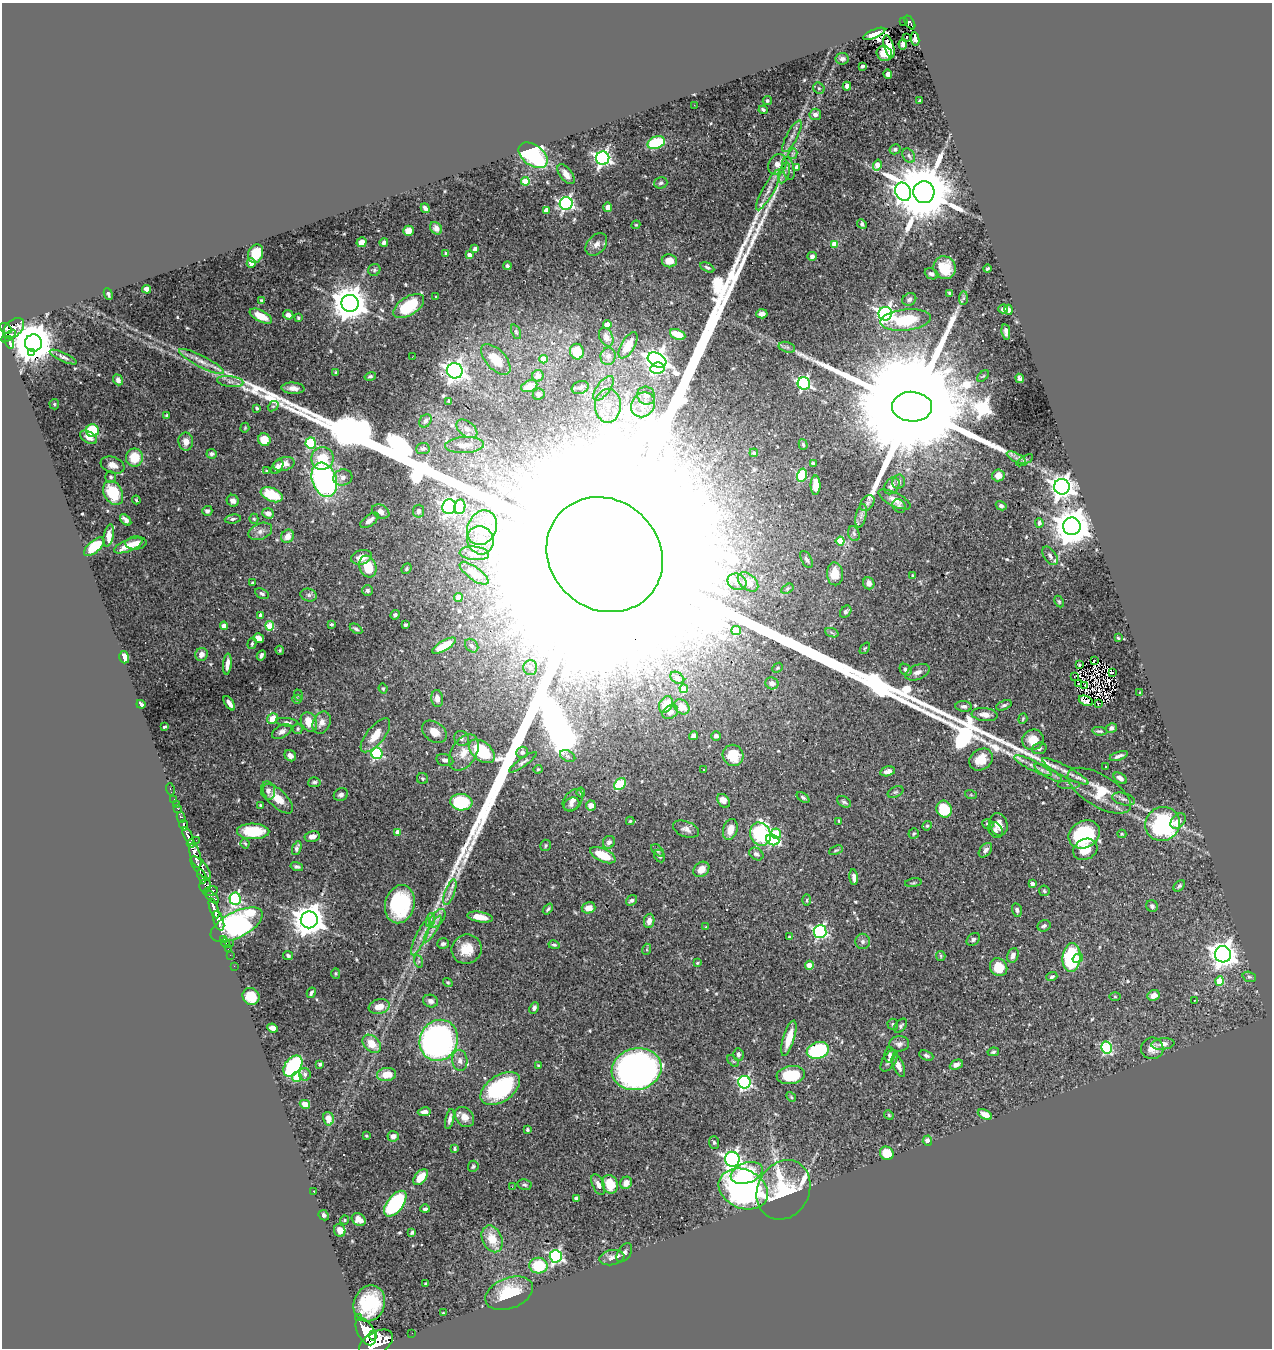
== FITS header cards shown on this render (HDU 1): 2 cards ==
NAXIS1  =                 1270
NAXIS2  =                 1346

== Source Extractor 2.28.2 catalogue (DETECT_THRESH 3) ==
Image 1270 x 1346 px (HDU 1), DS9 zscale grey, 1 PNG px = 1 image px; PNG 1274 x 1350 px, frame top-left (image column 1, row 1346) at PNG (2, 3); each listed source drawn as its Kron ellipse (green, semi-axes under 4 px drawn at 4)
Background 0.767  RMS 0.023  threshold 0.0677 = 3 sigma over >= 5 px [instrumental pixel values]
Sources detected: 562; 3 with non-positive FLUX_AUTO (blend fragments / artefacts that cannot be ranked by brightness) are neither listed nor drawn; of the other 559, the 500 brightest by FLUX_AUTO listed and drawn (59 fainter detections omitted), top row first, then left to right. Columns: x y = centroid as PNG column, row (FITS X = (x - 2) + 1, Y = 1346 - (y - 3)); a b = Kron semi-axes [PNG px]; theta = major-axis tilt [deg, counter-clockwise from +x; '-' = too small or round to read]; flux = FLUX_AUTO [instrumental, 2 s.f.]
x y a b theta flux
904 22 2 2 - 4.3
910 22 7 4 -58 62
874 34 12 4 23 9.1
907 37 3 2 - 3.3
915 39 7 4 -82 4.6
903 44 5 4 - 5.7
889 47 12 4 -74 16
884 53 8 7 - 18
842 59 6 5 - 4.4
862 66 4 3 - 2.4
888 74 4 4 - 10
847 86 4 4 - 5.1
819 88 6 5 - 2.9
767 101 5 4 - 2.2
919 101 3 2 - 1.7
694 105 2 2 - 4.5
763 110 4 3 - 3.3
815 114 6 6 - 8.5
792 136 18 5 62 8.1
656 143 9 6 21 87
895 149 5 4 - 3.7
793 154 5 4 - 1.9
533 155 16 10 -37 230
909 156 8 5 -56 4.6
603 158 6 6 - 510
777 164 11 8 59 16
877 165 5 4 - 22
797 167 4 4 - 13
788 168 12 6 -76 4.2
784 173 11 5 71 5.9
566 174 11 6 -51 11
525 181 4 4 - 47
661 183 6 5 - 3.6
768 190 23 5 61 11
903 192 9 7 -65 560
924 192 11 10 - 16000
566 203 6 6 - 370
608 207 5 4 - 9.3
425 208 5 3 - 7.1
546 210 4 4 - 9.1
862 224 5 4 - 3.6
636 225 4 4 - 1.7
436 228 7 5 -52 6.3
408 231 5 5 - 13
361 242 5 4 - 14
384 242 4 3 - 3.9
596 244 13 9 48 11
834 244 4 4 - 21
475 249 4 3 - 4.1
446 253 4 3 - 3.2
256 254 9 7 70 35
469 255 4 3 - 9.1
812 256 4 4 - 4.7
669 261 7 6 - 18
251 263 4 4 - 10
507 266 4 4 - 3
707 267 7 4 -27 3.3
945 268 11 11 - 34
988 269 4 3 - 2
374 270 6 5 - 2.7
931 274 7 5 -23 5.4
147 289 4 4 - 16
950 293 4 4 - 3.9
108 294 6 3 -65 3.5
436 297 3 3 - 1.6
963 298 7 4 89 3.1
909 299 7 6 - 4.1
261 300 3 3 - 1.6
350 303 8 8 - 3700
409 306 17 9 33 73
1003 309 5 4 - 3.8
1008 310 5 3 - 4.1
762 314 6 4 5 8.6
885 314 7 6 - 540
288 315 5 4 - 5.8
261 316 12 5 -27 24
298 318 4 3 - 2
906 320 25 10 6 76
607 324 4 4 - 14
6 328 6 4 -38 490
14 328 12 8 44 650
516 332 8 4 -65 2.4
1006 332 8 4 -80 5.1
678 334 8 5 -23 33
9 336 8 3 36 230
606 337 10 6 -65 7
10 342 6 4 -73 170
33 343 8 8 - 6700
628 345 15 7 60 20
787 347 8 5 -15 3.9
31 352 2 2 - 1500
577 352 8 7 - 28
608 356 8 7 - 6.1
63 357 15 4 -25 5
412 357 3 2 - 2.6
496 359 19 10 -47 32
543 359 4 4 - 30
657 360 10 6 -30 1100
201 361 25 6 -27 16
657 368 7 5 10 120
455 371 8 7 - 690
336 373 3 3 - 2.7
370 376 6 4 17 3.2
538 376 6 5 - 7.2
983 376 7 4 44 2.2
1020 378 5 4 - 4.2
118 380 6 4 -52 7.7
230 381 13 5 -7 6.4
804 383 6 6 - 300
529 386 8 5 22 16
580 387 9 6 19 4.3
293 388 11 5 -4 11
603 388 14 6 52 9.5
539 394 6 5 - 3.5
646 396 9 8 - 9
449 401 4 3 - 1.7
54 404 5 5 - 1.8
643 405 13 11 50 25
273 406 6 4 39 2
608 406 17 13 89 30
912 407 20 15 -3 130000
257 408 4 3 - 3.4
167 416 4 3 - 2.6
425 421 7 5 55 4
245 428 5 3 - 1.6
467 429 12 7 -37 7.7
92 431 6 6 - 77
89 437 9 5 -32 9.8
264 440 6 6 - 23
186 441 9 7 -90 12
311 443 5 5 - 120
803 444 5 4 - 2.7
465 445 19 8 3 17
423 448 7 5 6 4.4
754 453 4 3 - 2.7
212 454 5 4 - 4
134 458 9 8 - 39
323 458 11 11 - 49
1016 458 11 3 -29 5.2
1025 460 9 4 30 2.2
284 464 11 6 15 12
813 464 4 3 - 6.4
113 465 12 8 -20 12
277 467 8 5 56 6.6
267 471 4 2 - 1.8
802 475 6 5 - 110
998 475 6 6 - 18
111 477 6 5 - 2.9
343 477 10 8 14 7.3
324 480 17 12 -70 390
899 482 7 6 - 4
815 485 9 5 90 23
892 486 9 7 55 8.1
1062 487 8 8 - 1200
113 493 13 9 -61 56
272 495 11 6 -22 54
894 499 17 6 -27 13
136 500 4 3 - 1.7
233 501 6 5 - 5.5
867 503 9 6 51 5.2
899 506 7 6 - 3.5
1001 506 5 4 - 4
449 507 7 7 - 370
460 507 7 5 80 37
207 511 5 5 - 4
418 511 6 5 - 4.9
381 512 9 6 -25 9.7
268 513 6 5 - 9.2
861 516 12 5 79 5.9
233 519 8 4 7 3.6
254 519 5 4 - 2.1
126 520 7 4 -45 5.9
370 520 10 5 37 8.6
1039 523 5 4 - 3.9
1072 526 9 8 - 4700
482 528 18 14 65 37
260 531 12 8 21 9
854 534 8 5 -72 3.4
109 535 11 5 79 12
287 536 7 6 - 12
480 540 14 13 - 22
840 541 4 4 - 45
136 543 10 6 4 9.2
128 545 15 5 22 19
94 547 12 6 41 46
474 553 15 7 -5 12
605 555 61 54 -42 980000
1050 556 10 6 -56 6.5
361 557 10 7 15 19
806 559 9 5 -61 4.2
368 567 11 8 -71 46
407 569 5 4 - 2.7
474 573 17 6 -36 12
835 574 11 8 -86 27
913 575 3 3 - 2.1
737 582 10 8 -23 12
748 582 12 7 -42 14
253 583 4 3 - 2.2
869 583 6 5 - 8.4
787 589 6 4 32 2
367 590 5 5 - 3.7
262 594 7 5 -27 3.5
309 595 8 6 -15 4.4
458 597 4 4 - 5.1
1059 601 6 4 -63 2.1
846 612 7 5 50 4.7
261 615 4 4 - 12
395 615 5 4 - 3.3
332 624 4 3 - 2.2
405 625 3 3 - 2.6
224 626 4 4 - 13
270 626 4 4 - 50
356 629 7 4 -32 3.3
736 631 4 4 - 62
832 633 7 4 -20 2.6
258 638 5 4 - 17
1118 638 3 3 - 1.6
252 643 6 4 73 2.4
444 646 13 5 30 29
472 646 7 6 - 3.7
865 648 6 3 53 1.8
280 650 4 4 - 1.7
201 654 6 6 - 11
261 655 5 3 - 4.1
124 657 6 4 -74 15
1094 660 3 2 - 1.9
227 664 10 4 84 8.6
1079 664 3 2 - 2.3
530 668 7 7 - 5.5
778 668 6 4 41 2.3
906 670 7 5 -46 5.6
917 672 13 7 23 8.5
1113 672 4 2 - 3.8
1074 676 3 2 - 1.7
677 678 8 5 -36 6
772 683 7 6 - 9.1
1079 684 3 2 - 1.7
1085 685 3 2 - 1.6
383 688 5 3 - 1.7
684 689 4 4 - 26
1140 693 3 3 - 1.6
298 695 6 3 -71 2.1
297 699 5 4 - 2.3
437 699 8 6 -85 9.3
1086 701 7 4 -22 4.5
229 703 8 3 -55 7.8
141 704 5 3 - 6.5
666 704 9 6 60 18
1098 704 4 2 - 1.7
1004 705 8 4 23 3.3
964 706 8 5 -5 4.7
682 707 8 6 -44 14
670 712 8 6 33 5.6
985 715 13 6 -7 12
272 719 6 5 - 23
1023 719 5 4 - 2
287 722 11 4 -6 4.4
309 722 10 7 -61 21
322 723 11 8 62 11
164 727 4 3 - 2.1
1112 728 5 5 - 5.7
298 729 5 4 - 2.2
1100 731 7 4 -5 2.8
282 732 11 6 28 6.7
434 732 13 9 -36 18
375 735 20 9 51 27
693 736 5 4 - 6.7
716 736 5 4 - 4.5
462 738 8 7 - 5
1033 740 11 10 - 26
1039 748 7 5 19 4.8
482 751 15 9 -39 89
464 752 20 12 58 26
522 752 6 5 - 4.2
377 753 6 5 - 200
733 755 11 10 - 36
290 756 6 5 - 7.1
568 756 8 5 -27 3.9
1119 756 9 3 18 5.5
981 759 12 10 36 27
445 760 8 6 -13 6.1
523 762 16 4 35 4.6
1033 766 21 5 -26 9.7
1106 767 3 3 - 7.5
538 769 4 4 - 1.6
704 769 3 3 - 2.9
888 771 7 4 14 8.2
1065 771 26 5 -28 11
1048 773 16 5 -31 6.9
1120 778 7 4 -34 6.3
423 779 5 5 - 2.7
314 782 6 5 - 3.3
620 784 7 5 44 85
1069 784 11 2 0 2.3
170 789 6 2 -75 19
268 790 9 7 -82 7.1
1099 791 36 16 -31 60
581 792 5 4 - 2.7
895 792 8 5 26 3.5
341 795 7 6 - 5.2
971 795 6 4 -18 1.8
803 797 7 4 -38 3.1
174 799 3 2 - 21
278 799 19 8 -43 24
1123 799 12 6 -15 6
573 800 12 8 51 9.9
723 801 7 5 -53 14
461 802 11 8 -5 110
844 802 8 5 -31 3.2
176 804 2 2 - 8.5
260 805 4 3 - 1.6
571 805 8 6 31 4.5
591 805 5 5 - 15
178 809 3 2 - 31
944 809 8 7 - 56
181 817 5 4 - 290
630 821 4 4 - 1.7
839 821 4 4 - 1.6
1178 821 9 6 50 6.6
988 824 6 5 - 3.9
999 824 11 9 -76 17
1163 824 17 17 - 170
184 825 5 3 - 210
927 826 5 4 - 1.9
686 829 13 7 -20 8.2
730 829 10 7 73 16
996 830 9 6 -53 4.9
253 831 16 8 -1 49
398 832 4 4 - 13
760 834 12 10 -65 230
776 834 5 5 - 66
914 834 5 5 - 2.6
1084 834 16 13 30 130
1122 834 4 4 - 2
188 836 9 4 -66 1300
312 836 7 5 12 8.7
196 840 2 2 - 12
773 840 7 5 -21 80
609 842 6 5 - 5.3
191 844 4 4 - 710
245 844 5 3 - 2.1
546 845 6 5 - 2.6
297 848 7 4 71 4.5
1085 849 12 10 27 29
658 850 7 4 -46 2.8
836 850 7 3 21 1.9
985 850 8 5 50 6
756 854 7 5 -35 4
195 855 13 5 -75 2900
603 855 14 6 -25 40
659 856 6 5 - 4.2
297 867 6 4 -14 3.1
201 868 14 6 -50 1200
701 869 9 7 41 15
202 876 7 3 -72 410
854 877 8 3 -85 6.1
913 883 8 3 9 1.9
1032 884 4 4 - 8.4
205 885 7 5 79 540
1179 886 7 4 45 2.7
210 891 7 4 12 420
1044 891 5 5 - 2.5
450 892 13 5 70 6.5
212 897 8 4 -41 510
235 899 6 5 - 210
631 900 6 4 38 4.4
807 900 5 3 - 1.8
400 904 19 14 76 140
1152 906 6 5 - 4.3
214 908 10 4 -70 1700
588 908 7 5 15 14
548 909 6 3 50 2.8
1017 910 7 4 -77 4
480 917 13 5 -10 18
437 918 11 6 52 7.1
309 920 8 8 - 2800
430 920 7 4 72 3.4
219 921 10 5 -73 1500
649 921 7 5 79 8.3
237 925 28 13 27 520
1044 926 7 5 26 3.7
706 927 3 2 - 1.7
433 929 15 4 59 7.2
820 931 6 6 - 270
421 937 20 5 64 10
790 937 4 3 - 2
224 939 3 2 - 20
973 939 7 5 42 4.3
863 941 7 7 - 5
225 943 5 4 - 41
230 944 3 2 - 68
443 944 6 5 - 4.4
554 945 6 4 -14 3.1
228 949 4 2 - 13
467 949 15 14 - 31
647 949 5 3 - 1.8
1223 954 8 8 - 1600
230 955 2 2 - 10
1013 955 7 5 69 6.7
288 956 5 4 - 3.3
941 956 5 4 - 2
1072 958 14 9 85 120
1078 958 6 4 32 7.3
418 961 6 4 -71 2.5
697 963 3 3 - 1.6
809 965 4 4 - 26
234 966 2 2 - 10
999 967 9 8 - 30
336 973 5 4 - 1.8
1052 977 5 4 - 3.5
1249 977 7 5 -18 2.5
1220 981 5 4 - 36
448 982 5 4 - 1.6
311 993 5 3 - 3.2
1154 995 6 5 - 13
1115 996 5 4 - 1.6
251 997 9 8 - 34
1195 1000 3 3 - 5.5
431 1001 7 6 - 5.7
379 1007 10 7 11 17
534 1008 6 4 64 4.9
893 1024 6 5 - 2.6
901 1026 8 5 52 3.2
272 1028 5 4 - 12
789 1038 18 5 73 29
439 1040 21 19 62 590
372 1044 10 7 -45 26
899 1044 10 7 7 6.2
1163 1044 11 5 7 11
1106 1047 6 5 - 130
1152 1048 11 11 - 13
818 1050 11 8 16 160
993 1052 6 4 10 2.4
738 1054 6 5 - 5.7
890 1055 8 5 87 4.5
926 1056 7 4 -22 3.9
460 1060 10 7 -85 7.9
733 1061 7 4 -44 2.3
889 1061 12 6 58 7.5
320 1064 4 3 - 2.8
956 1065 7 4 25 5.7
293 1066 12 7 51 170
538 1066 4 3 - 1.8
898 1066 12 5 -68 9.3
637 1069 25 20 13 880
305 1074 6 6 - 3.4
387 1075 9 6 7 25
791 1075 14 9 8 60
297 1077 5 4 - 70
744 1082 6 6 - 310
500 1089 22 13 35 160
791 1097 5 4 - 2
305 1104 5 4 - 12
424 1112 6 4 9 7.7
985 1114 8 4 -25 10
889 1115 5 4 - 1.9
464 1117 11 8 -50 13
328 1119 7 5 -76 13
450 1119 10 4 78 6.1
527 1130 3 3 - 2.3
366 1136 3 2 - 1.6
393 1136 6 5 - 8.9
927 1141 5 5 - 7.6
714 1142 6 5 - 2.8
455 1149 4 3 - 2.3
887 1153 7 6 - 41
732 1159 7 7 - 620
473 1166 5 5 - 2.8
747 1173 16 10 19 55
421 1177 9 5 49 33
626 1183 6 5 - 8.7
610 1184 9 7 -69 37
524 1185 7 5 -12 3.3
598 1185 11 6 -65 7.9
512 1187 2 2 - 19
743 1189 26 19 -25 440
783 1190 31 25 61 190
314 1192 3 2 - 2
576 1198 4 4 - 5.4
395 1204 15 8 53 190
425 1209 5 3 - 3.8
324 1215 5 4 - 3.7
359 1219 7 6 - 13
344 1220 5 3 - 1.8
340 1230 6 5 - 9
412 1233 4 3 - 3.1
492 1239 14 9 -66 27
624 1253 10 6 56 5.1
556 1256 6 6 - 290
612 1258 12 7 10 7.8
538 1266 9 8 - 60
426 1284 3 3 - 2.4
509 1293 25 15 21 59
369 1303 18 15 67 80
443 1313 3 2 - 1.6
358 1318 3 3 - 69
366 1331 15 8 -61 4100
412 1333 2 2 - 5.9
373 1335 5 3 - 790
376 1343 19 11 32 5600
At the frame edge (FLAGS 8, measured only in part): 1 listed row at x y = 376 1343
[59 fainter detections neither listed nor drawn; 3 non-positive-flux detections neither listed nor drawn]